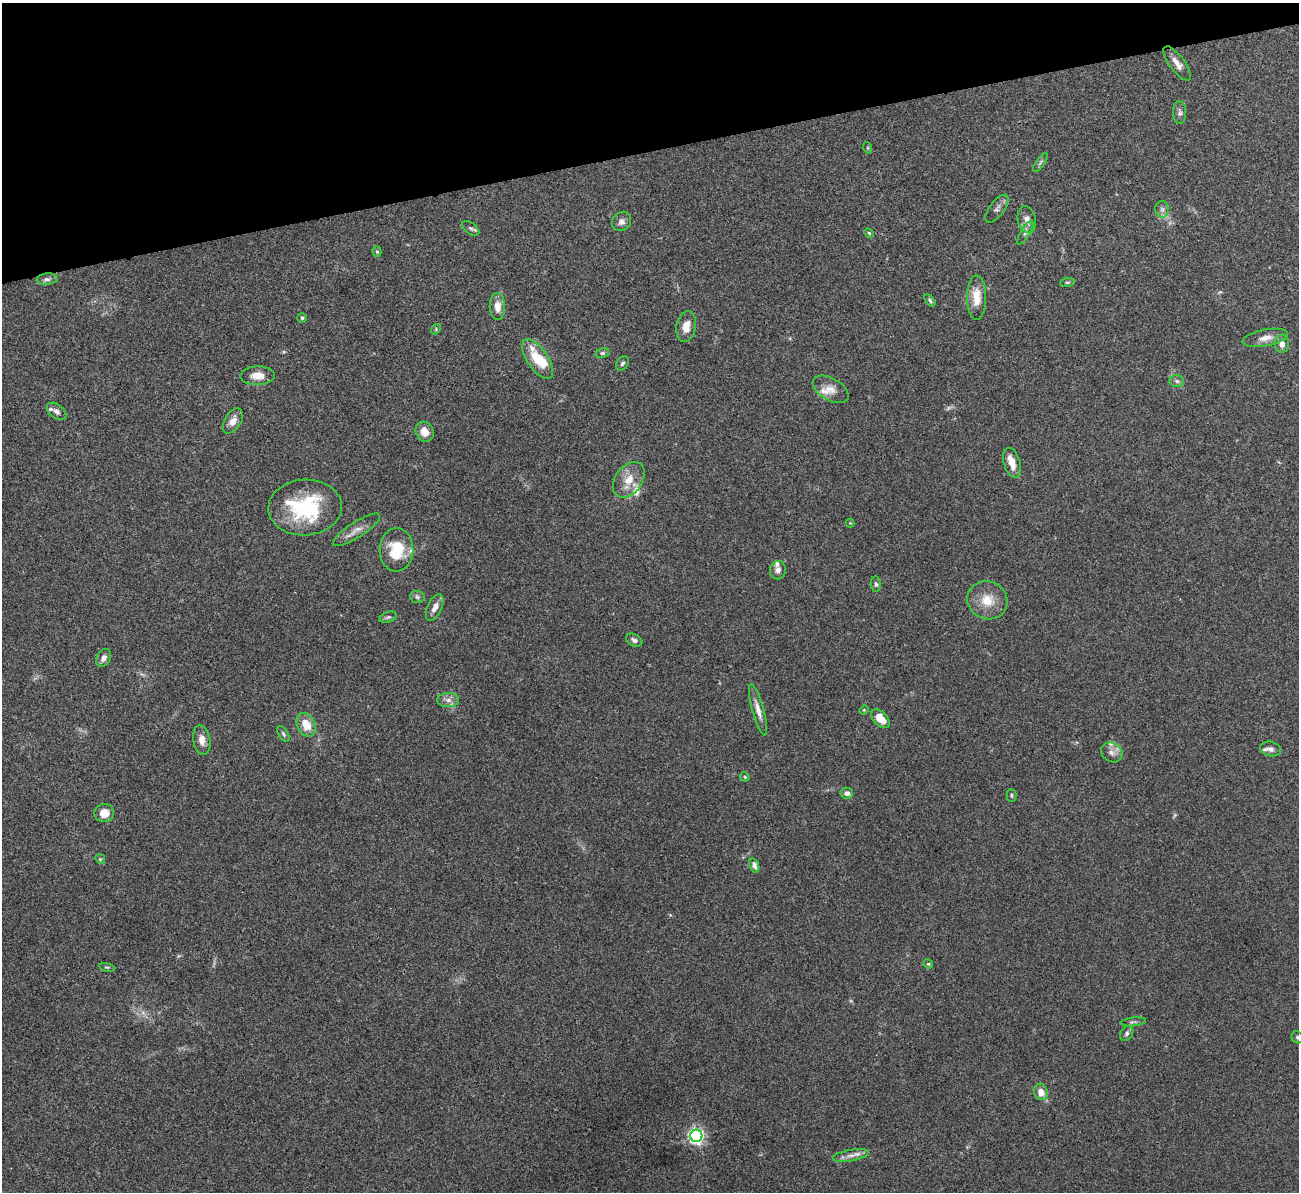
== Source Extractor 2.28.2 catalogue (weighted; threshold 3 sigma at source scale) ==
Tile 3 of 4 x 4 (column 3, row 1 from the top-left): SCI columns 2595-3891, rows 3718-4907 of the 5190 x 5175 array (HDU 1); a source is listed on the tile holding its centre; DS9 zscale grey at full resolution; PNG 1301 x 1194 px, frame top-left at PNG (2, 3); each listed source drawn as its Kron ellipse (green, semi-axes under 4 px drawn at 4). Shown black and unused: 13% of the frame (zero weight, under 3 of 4 exposures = <1% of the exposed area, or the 3 px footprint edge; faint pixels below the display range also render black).
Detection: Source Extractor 2.28.2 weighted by HDU 2 'WHT'; one run over the whole footprint, this tile lists its part. Background 0.0745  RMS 0.0058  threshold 0.0262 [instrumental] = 3 sigma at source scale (4.5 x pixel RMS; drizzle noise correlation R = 1.50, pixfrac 1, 0.05/0.05 arcsec/px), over >= 5 px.
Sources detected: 79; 2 too faint to see at this stretch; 1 inside a brighter object's white glare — neither listed nor drawn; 8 inside a brighter listed object's ellipse — not listed separately; the other 68 listed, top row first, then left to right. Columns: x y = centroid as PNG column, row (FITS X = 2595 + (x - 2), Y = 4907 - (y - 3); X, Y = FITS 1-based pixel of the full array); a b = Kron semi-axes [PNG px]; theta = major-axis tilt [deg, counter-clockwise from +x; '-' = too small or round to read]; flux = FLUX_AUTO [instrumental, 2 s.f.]
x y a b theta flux
1177 63 20 7 -53 4.8
1180 113 11 6 -88 1.9
868 148 6 3 -72 0.58
1040 162 11 3 54 1.3
997 209 16 7 53 2.5
1162 209 8 7 - 2
1027 219 13 9 -77 3.8
621 222 10 9 - 2.6
471 228 10 5 -35 1.4
869 233 5 3 - 0.61
1025 233 13 4 59 2
377 252 5 4 - 0.86
47 279 10 5 5 1.9
1067 282 7 3 8 0.85
977 298 22 9 90 10
930 300 7 4 -54 1
497 307 13 7 -88 5.6
302 318 5 5 - 0.8
686 326 15 9 80 6.5
436 329 5 4 - 0.7
1265 338 23 8 11 5.5
1282 344 9 7 88 3
602 353 7 5 15 0.96
538 359 23 10 -55 19
622 363 8 5 55 1.3
257 376 17 9 1 6.5
1177 381 7 6 - 1.4
831 389 19 11 -30 6
57 411 11 7 -38 2.2
233 421 14 8 58 4.5
425 432 10 8 -61 5.7
1012 463 15 8 -74 6.7
629 480 20 13 54 9.4
305 507 37 28 3 46
850 523 4 4 - 0.47
356 530 28 7 33 5.2
397 550 22 17 88 20
778 570 9 8 - 2.7
876 584 7 5 -82 1.2
417 597 7 6 - 1.4
987 600 20 19 - 12
435 607 14 7 65 4.2
388 617 9 5 20 1.1
634 640 8 6 -27 1.9
104 658 9 7 59 2.9
448 700 11 7 0 3
758 710 26 6 -74 5
864 710 4 4 - 0.55
881 719 11 6 -46 8.9
306 725 12 9 -63 9.9
283 734 9 4 -59 1.1
202 740 15 8 -80 4.4
1271 749 11 7 -13 2.4
1112 752 11 9 -34 3.5
745 777 5 3 - 0.6
847 793 6 5 - 2.1
1011 795 6 5 - 0.9
104 813 10 9 - 5.8
100 859 5 4 - 0.68
754 865 7 4 -70 2.2
928 964 5 4 - 0.69
107 967 8 3 -12 0.77
1133 1022 13 4 6 1.2
1127 1033 8 6 58 1.5
1297 1037 6 5 - 1
1041 1092 8 7 - 5.5
696 1136 6 6 - 190
851 1155 18 5 10 3.6
Isophote crosses this tile's border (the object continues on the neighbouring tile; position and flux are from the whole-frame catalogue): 1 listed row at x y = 1297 1037